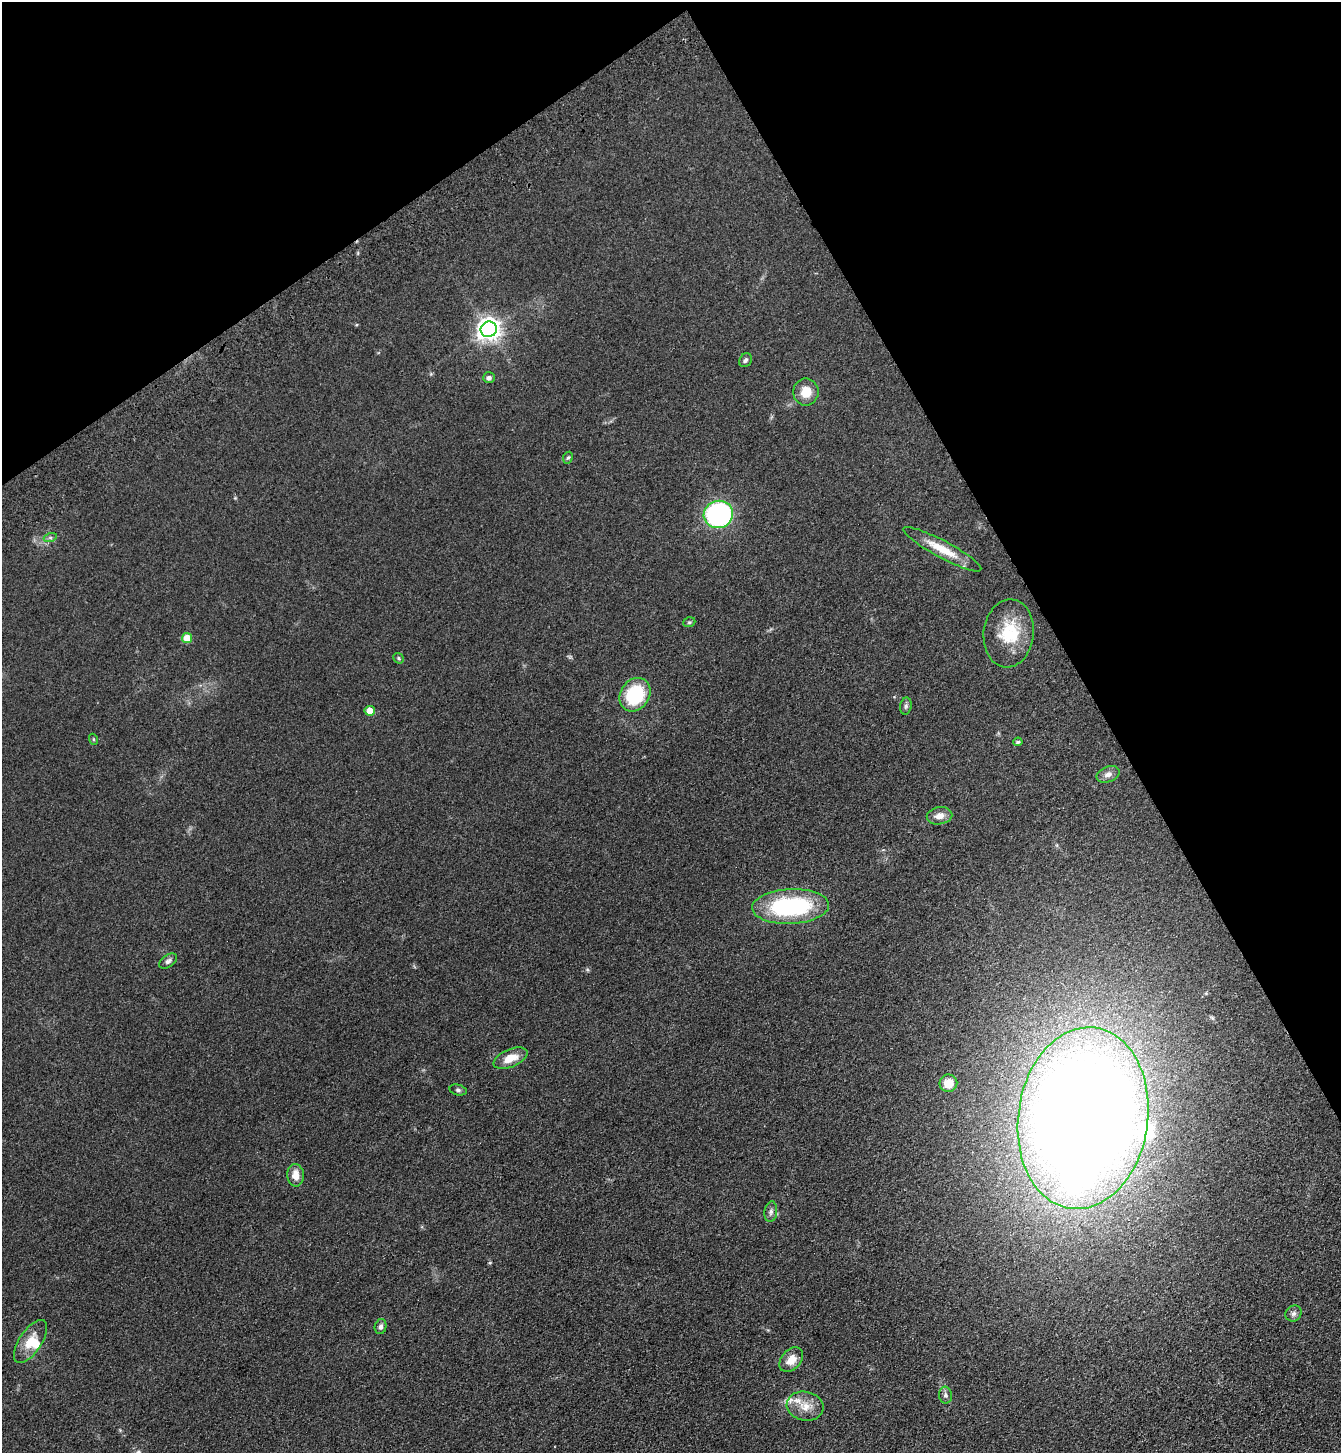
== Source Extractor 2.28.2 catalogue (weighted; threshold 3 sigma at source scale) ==
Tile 3 of 4 x 4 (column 3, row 1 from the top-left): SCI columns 2913-4251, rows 4459-5909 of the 5958 x 6014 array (HDU 1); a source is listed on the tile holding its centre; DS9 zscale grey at full resolution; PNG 1343 x 1455 px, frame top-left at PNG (2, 2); each listed source drawn as its Kron ellipse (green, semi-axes under 4 px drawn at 4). Shown black and unused: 28% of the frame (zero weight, under 3 of 4 exposures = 6% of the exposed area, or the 3 px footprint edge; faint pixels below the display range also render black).
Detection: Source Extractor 2.28.2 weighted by HDU 2 'WHT'; one run over the whole footprint, this tile lists its part. Background 0.118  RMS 0.0089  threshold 0.0402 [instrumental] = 3 sigma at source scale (4.5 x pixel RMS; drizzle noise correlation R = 1.50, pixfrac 1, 0.05/0.05 arcsec/px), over >= 5 px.
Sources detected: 37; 4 inside a brighter listed object's ellipse — not listed separately; the other 33 listed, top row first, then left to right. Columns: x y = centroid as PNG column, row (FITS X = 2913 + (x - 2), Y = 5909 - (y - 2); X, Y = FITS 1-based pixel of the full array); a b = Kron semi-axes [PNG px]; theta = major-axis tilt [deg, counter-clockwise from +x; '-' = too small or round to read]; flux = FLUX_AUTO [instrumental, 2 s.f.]
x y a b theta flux
489 329 8 7 - 660
745 360 7 6 - 2.1
489 378 6 5 - 3.1
806 392 13 12 - 14
568 458 6 4 65 1.3
718 514 15 13 16 160
50 538 7 4 18 1.5
942 549 44 8 -28 20
689 622 6 4 20 1.3
1009 633 34 25 83 37
187 638 5 5 - 18
398 658 6 4 -39 1.3
635 695 18 14 58 53
906 706 8 5 81 2.2
370 711 5 5 - 14
93 739 5 3 - 0.88
1018 742 4 4 - 1.7
1108 774 12 7 21 5.1
940 816 13 8 9 7
791 906 38 17 3 100
168 961 10 6 34 2.9
511 1058 18 9 23 13
948 1083 9 8 - 12
458 1090 9 5 -14 2.2
1083 1118 91 65 82 2300
296 1175 11 8 -88 9.5
771 1212 10 6 82 2.9
1293 1313 8 7 - 3.1
381 1327 7 6 - 2.8
30 1341 25 11 56 17
791 1360 14 9 48 10
945 1395 8 6 -81 2.5
805 1406 18 14 -14 14